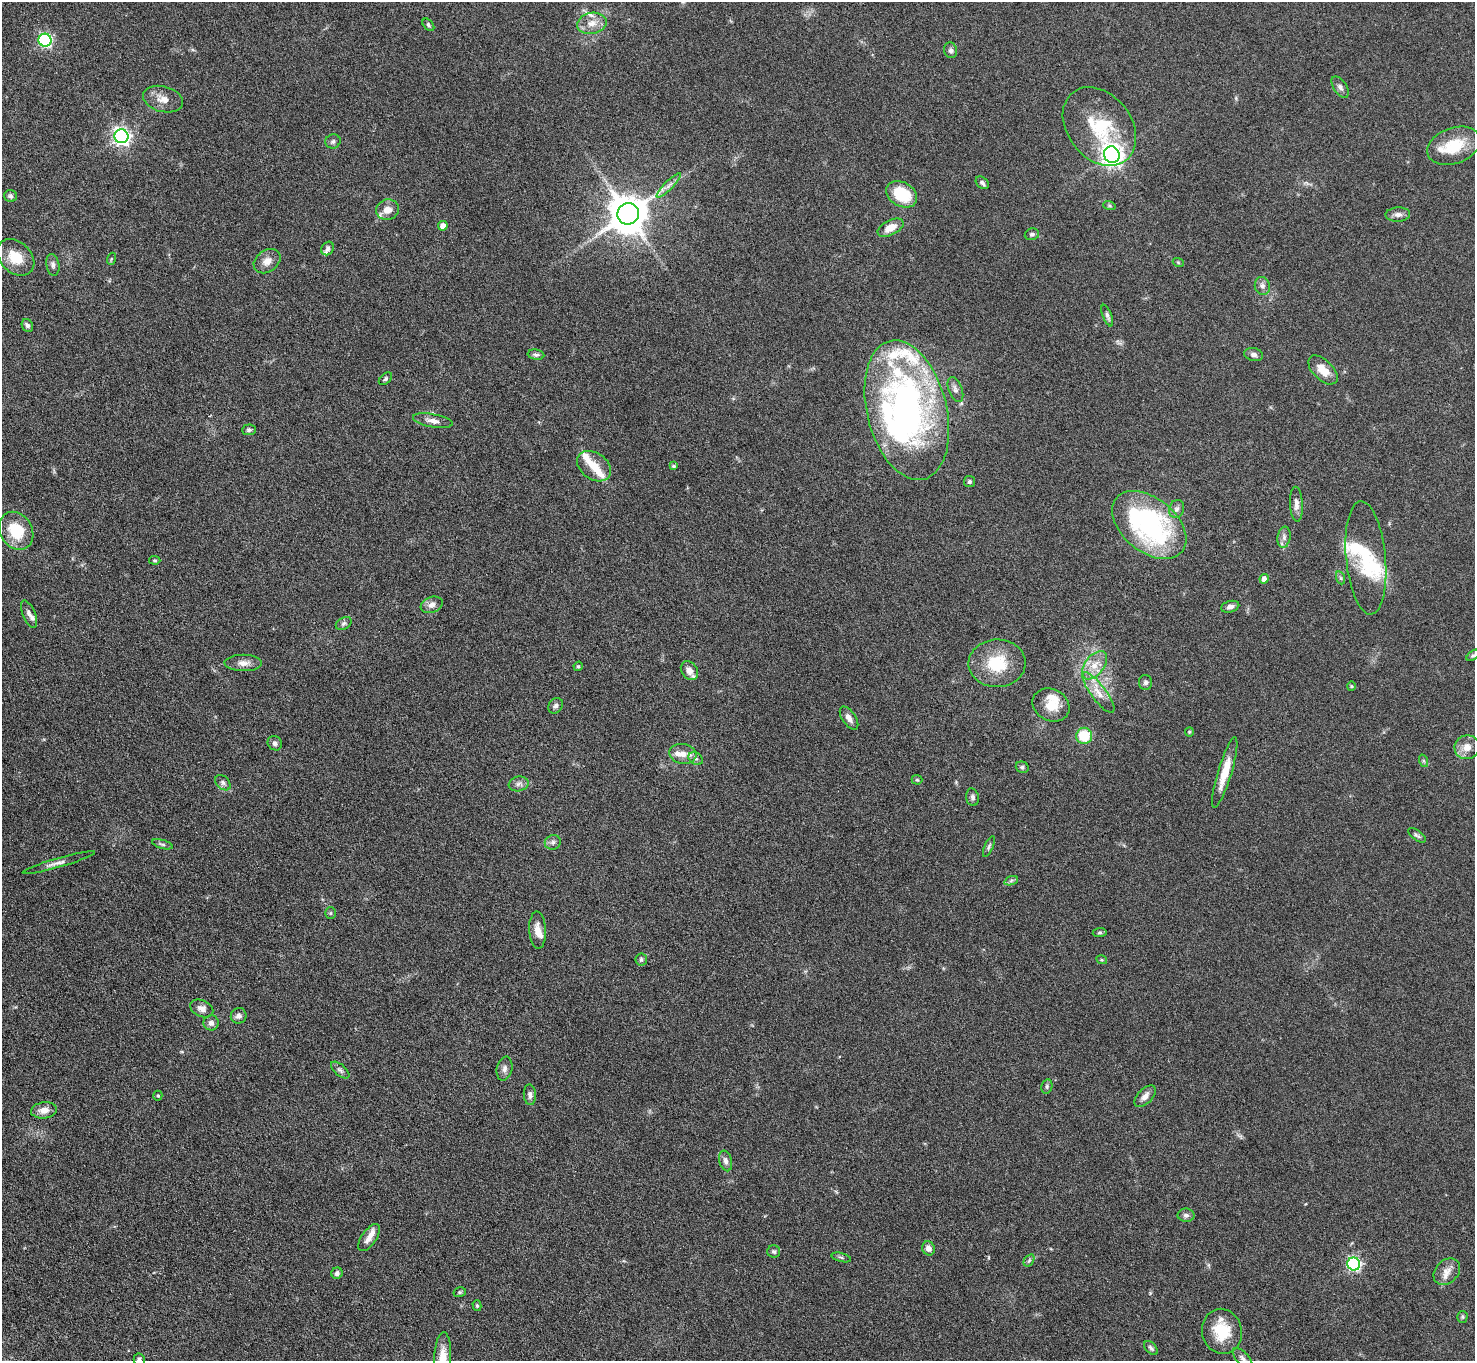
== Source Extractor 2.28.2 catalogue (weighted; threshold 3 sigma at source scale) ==
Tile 7 of 4 x 4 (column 3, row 2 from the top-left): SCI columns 2947-4419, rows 3014-4372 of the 5893 x 5887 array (HDU 1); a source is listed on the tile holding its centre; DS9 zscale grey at full resolution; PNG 1477 x 1363 px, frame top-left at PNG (2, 2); each listed source drawn as its Kron ellipse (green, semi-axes under 4 px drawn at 4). Nothing masked; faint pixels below the display range render black.
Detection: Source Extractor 2.28.2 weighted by HDU 2 'WHT'; one run over the whole footprint, this tile lists its part. Background 0.0847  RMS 0.0043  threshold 0.0176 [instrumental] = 3 sigma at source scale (4.09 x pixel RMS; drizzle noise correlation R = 1.36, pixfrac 0.8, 0.05/0.05 arcsec/px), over >= 5 px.
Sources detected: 137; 3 inside a brighter object's white glare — neither listed nor drawn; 15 inside a brighter listed object's ellipse — not listed separately; the other 119 listed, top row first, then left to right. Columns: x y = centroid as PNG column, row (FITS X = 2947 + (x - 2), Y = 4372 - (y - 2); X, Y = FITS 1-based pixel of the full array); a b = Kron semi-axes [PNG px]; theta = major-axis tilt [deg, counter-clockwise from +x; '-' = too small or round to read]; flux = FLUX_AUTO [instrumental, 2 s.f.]
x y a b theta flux
592 23 15 10 11 4.3
428 25 7 4 -47 0.75
45 40 6 6 - 70
951 50 8 6 -73 1.2
1340 87 12 6 -57 1.6
163 99 20 12 -15 4.7
1099 126 43 32 -52 24
121 136 7 7 - 140
333 141 8 7 - 1.1
1454 146 27 18 20 14
1112 155 8 7 - 290
982 183 7 5 -43 1.1
669 186 16 4 45 1.9
902 194 16 12 -30 16
10 196 6 6 - 1
1109 205 6 4 -19 0.58
387 210 12 10 12 4.2
628 214 11 10 - 1200
1398 214 12 7 3 1.8
443 226 5 5 - 2.8
891 228 14 7 27 5
1032 234 7 5 11 0.99
328 249 7 6 - 1
16 257 21 15 -43 9.1
111 259 6 4 71 0.48
267 261 14 10 36 3.4
1178 262 5 3 - 0.41
53 265 11 6 -80 1.5
1262 286 9 7 -73 1.7
1107 316 11 4 -69 1.2
27 325 6 5 - 1.1
536 355 8 5 -8 1
1254 355 9 6 -13 1.4
1323 370 18 10 -45 6.3
385 379 8 5 42 0.74
955 390 13 7 -70 1.8
907 410 71 40 -76 150
433 421 20 6 -10 2.8
249 430 7 5 5 0.93
594 466 18 13 -35 6.1
674 466 4 3 - 0.67
969 482 5 5 - 0.78
1296 504 17 6 -87 2.4
1177 509 9 7 71 1.4
1149 525 42 27 -39 77
16 531 20 16 -59 15
1284 537 10 6 81 1.8
1366 558 57 20 -85 19
155 560 6 4 -3 0.54
1341 578 6 4 -71 0.66
1264 579 5 4 - 2.1
432 605 11 8 20 2.1
1230 607 9 5 15 1.5
29 614 15 6 -67 1.8
344 623 8 5 29 1
1473 655 7 4 36 0.71
243 663 19 8 -1 3.1
997 663 29 24 2 17
1094 665 16 9 52 5.3
578 666 5 4 - 0.52
689 671 10 7 -56 3.1
1146 682 7 6 - 1.1
1352 686 5 3 - 0.4
1098 693 25 7 -53 5
1051 705 19 16 -27 6.8
556 706 8 6 51 1.2
849 718 13 6 -55 2.3
1189 732 4 4 - 0.42
1084 736 8 8 - 13
275 743 7 6 - 1.3
1467 747 12 12 - 3.8
683 754 13 10 -10 4
696 758 8 5 -33 1.2
1424 761 6 4 -71 0.63
1022 767 6 5 - 0.87
1225 772 37 7 73 7.9
917 780 5 5 - 0.55
223 783 9 6 -46 1.2
519 784 10 7 10 1.7
972 797 9 6 -79 1.2
1417 835 10 5 -36 0.99
553 842 8 7 - 1.3
162 844 11 4 -16 0.89
989 846 11 4 66 0.96
59 863 37 4 16 2.5
1011 881 7 4 20 0.89
330 913 6 5 - 0.6
538 930 19 8 -87 4.1
1100 932 7 4 6 0.66
641 960 6 5 - 1
1102 960 5 3 - 0.47
202 1008 12 8 -25 2.3
239 1016 8 7 - 1.6
211 1023 8 7 - 1.9
505 1069 12 7 78 1.8
340 1070 11 5 -40 1.3
1047 1086 7 5 78 0.83
530 1095 10 6 -86 1.6
158 1096 5 4 - 0.47
1145 1096 13 7 45 2.5
44 1110 13 8 6 3.3
726 1161 10 6 -76 1.7
1186 1215 8 6 -1 1.3
369 1238 16 7 56 3.1
928 1248 7 6 - 2.3
774 1252 6 6 - 0.89
841 1257 10 3 -15 0.73
1029 1260 7 4 56 0.72
1354 1264 6 6 - 71
1447 1272 15 11 43 3.6
337 1273 6 5 - 1.2
460 1292 6 5 - 0.61
477 1306 5 4 - 0.63
1462 1317 6 5 - 0.62
1222 1331 23 20 -76 12
1151 1348 8 5 -45 1.1
443 1359 27 8 87 7
1243 1359 13 6 -48 1.5
139 1360 6 5 - 1.1
Isophote crosses this tile's border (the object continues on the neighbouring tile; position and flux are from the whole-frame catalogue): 4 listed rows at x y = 1473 655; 443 1359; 1243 1359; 139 1360